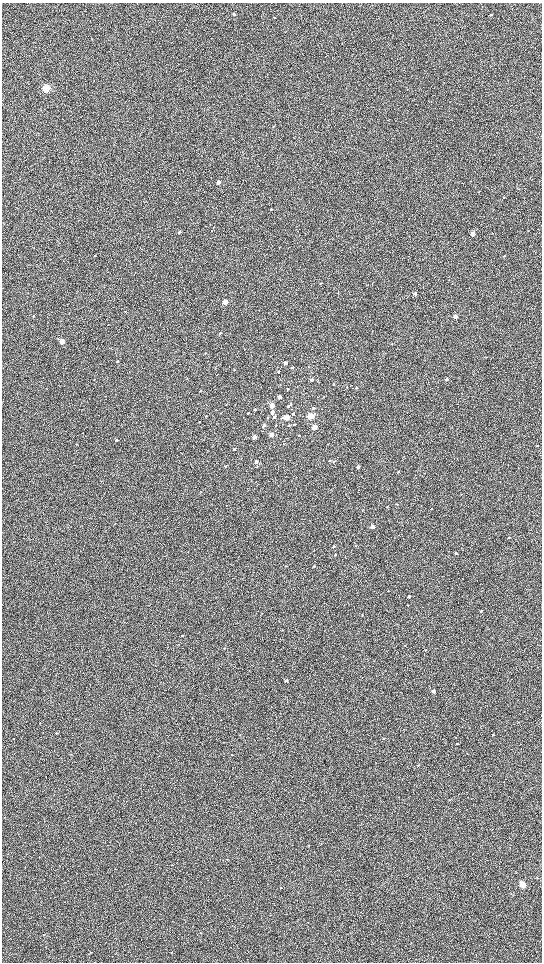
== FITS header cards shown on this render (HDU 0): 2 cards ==
NAXIS1  =                 1080 / length of data axis 1
NAXIS2  =                 1920 / length of data axis 2

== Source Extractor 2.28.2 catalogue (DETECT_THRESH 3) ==
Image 1080 x 1920 px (HDU 0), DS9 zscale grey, zoomed out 1/2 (1 PNG px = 2 x 2 image px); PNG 544 x 964 px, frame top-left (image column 1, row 1919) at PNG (2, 3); no overlay
Background 603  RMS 57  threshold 172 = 3 sigma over >= 5 px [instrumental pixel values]
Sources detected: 106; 1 cannot appear on this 1/2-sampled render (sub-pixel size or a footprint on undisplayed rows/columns) and is not listed; the other 105 listed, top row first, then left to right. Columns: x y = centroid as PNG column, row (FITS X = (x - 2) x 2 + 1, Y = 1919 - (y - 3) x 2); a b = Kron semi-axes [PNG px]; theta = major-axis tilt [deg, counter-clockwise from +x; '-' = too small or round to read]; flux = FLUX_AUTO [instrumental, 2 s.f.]
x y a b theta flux
234 14 3 3 - 11000
491 15 2 2 - 9700
274 17 3 2 - 9900
46 88 3 3 - 980000
388 120 2 2 - 4600
274 126 3 2 - 4000
218 182 3 3 - 92000
478 192 2 2 - 5400
271 209 2 2 - 8000
179 232 3 3 - 16000
473 234 3 2 - 220000
94 255 3 2 - 5300
505 256 3 2 - 14000
449 280 2 2 - 3900
321 283 3 2 - 5600
338 293 3 2 - 6100
415 294 3 3 - 25000
225 302 3 3 - 230000
455 316 3 2 - 130000
220 333 3 2 - 8900
58 339 3 3 - 8200
62 341 3 3 - 230000
392 344 2 2 - 4100
417 347 2 2 - 2500
205 353 3 2 - 7400
486 357 2 2 - 6300
118 361 3 3 - 12000
286 363 3 2 - 73000
293 367 3 2 - 12000
234 370 3 3 - 6800
278 372 3 2 - 18000
446 379 3 2 - 34000
311 380 3 2 - 34000
333 384 3 2 - 7300
356 387 2 2 - 11000
288 388 3 2 - 6500
200 391 2 2 - 8500
462 394 2 2 - 3800
280 397 3 3 - 35000
290 404 3 2 - 14000
272 406 3 3 - 220000
288 406 3 2 - 14000
314 408 3 3 - 12000
255 409 3 2 - 13000
272 412 3 3 - 65000
248 413 2 2 - 11000
293 414 3 2 - 15000
206 416 3 2 - 9900
310 416 3 3 - 520000
274 417 3 3 - 28000
286 417 3 3 - 300000
268 418 3 2 - 6700
199 422 3 2 - 8600
294 424 3 2 - 14000
289 425 3 2 - 18000
263 426 3 2 - 42000
276 426 3 2 - 6500
314 427 3 3 - 200000
271 435 3 3 - 160000
299 435 2 2 - 3800
254 437 3 3 - 84000
116 440 3 3 - 17000
537 445 2 2 - 9000
234 449 3 2 - 11000
330 461 3 2 - 10000
334 461 3 2 - 11000
256 462 3 2 - 61000
226 466 3 2 - 13000
358 467 3 2 - 72000
399 471 3 2 - 4700
476 472 2 2 - 4800
462 494 2 2 - 3900
396 504 3 2 - 9100
227 505 2 1 - 3500
387 506 3 2 - 8100
431 509 3 2 - 4900
372 527 3 2 - 100000
509 537 3 2 - 6700
333 547 3 2 - 17000
456 553 2 2 - 26000
335 554 3 2 - 5700
314 566 3 2 - 7900
409 596 2 2 - 30000
408 605 2 2 - 6100
481 611 3 2 - 6900
362 616 3 2 - 5400
182 636 3 2 - 15000
405 646 2 2 - 4600
426 650 3 2 - 8400
286 681 3 2 - 30000
433 691 3 2 - 55000
518 722 3 2 - 6100
57 733 3 3 - 9900
493 735 2 2 - 5600
456 737 3 2 - 3800
384 738 3 2 - 7300
457 744 2 2 - 9600
232 755 3 2 - 5900
450 800 3 2 - 5900
308 845 2 2 - 5000
172 865 4 2 - 5600
523 885 4 3 - 410000
270 915 3 2 - 4000
201 933 2 2 - 4300
44 934 2 2 - 6300
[1 sub-pixel or undisplayed-footprint detection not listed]